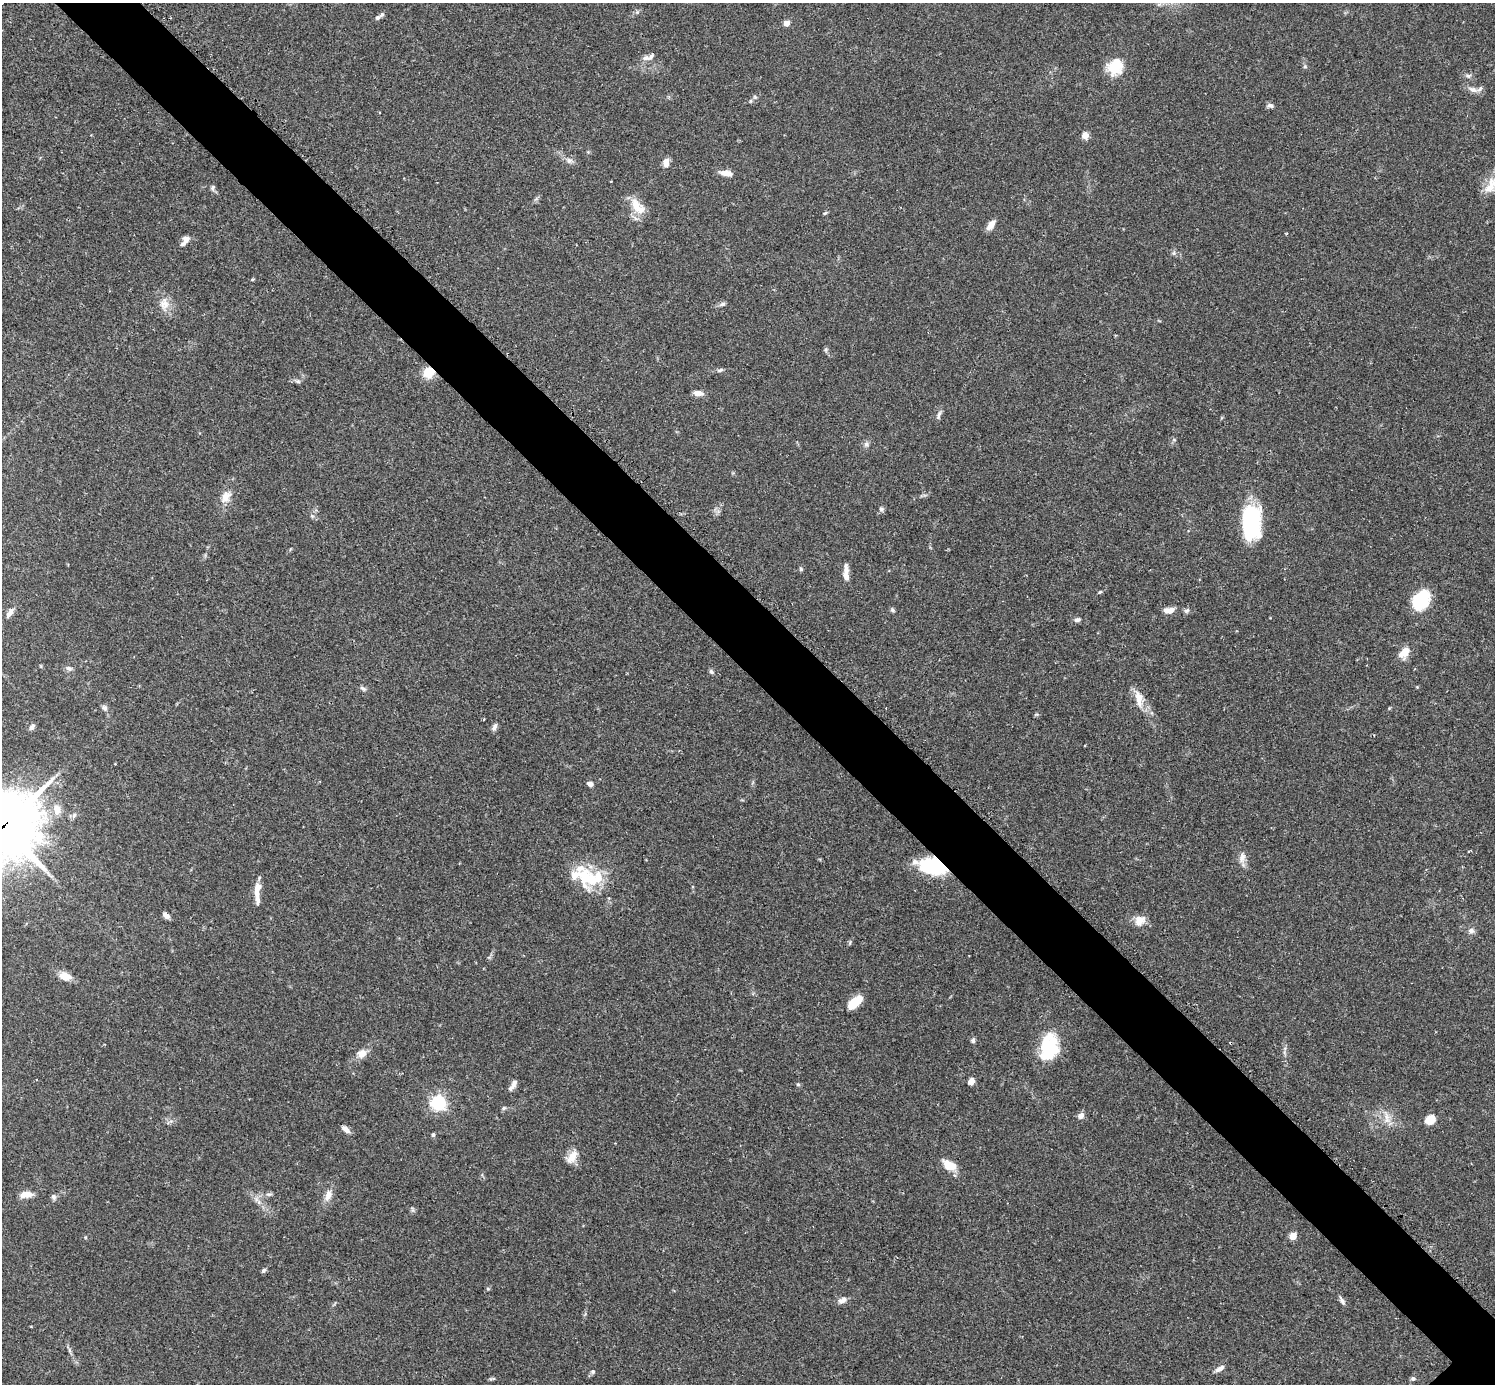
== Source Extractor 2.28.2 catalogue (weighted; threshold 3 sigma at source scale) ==
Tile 11 of 4 x 4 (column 3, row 3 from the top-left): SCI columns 3025-4517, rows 1572-2953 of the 6041 x 6040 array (HDU 1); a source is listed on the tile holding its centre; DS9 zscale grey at full resolution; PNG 1497 x 1386 px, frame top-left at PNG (2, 3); no overlay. Shown black and unused: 6% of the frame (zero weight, under 2 of 3 exposures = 2% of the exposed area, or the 3 px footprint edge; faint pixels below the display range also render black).
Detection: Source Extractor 2.28.2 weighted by HDU 2 'WHT'; one run over the whole footprint, this tile lists its part. Background 0.101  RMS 0.0058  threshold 0.0263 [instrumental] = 3 sigma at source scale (4.5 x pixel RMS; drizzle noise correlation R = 1.50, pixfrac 1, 0.05/0.05 arcsec/px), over >= 5 px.
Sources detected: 107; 2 inside a brighter object's white glare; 1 cosmic-ray / hot-pixel residue — not listed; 12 inside a brighter listed object's ellipse — not listed separately; the other 92 listed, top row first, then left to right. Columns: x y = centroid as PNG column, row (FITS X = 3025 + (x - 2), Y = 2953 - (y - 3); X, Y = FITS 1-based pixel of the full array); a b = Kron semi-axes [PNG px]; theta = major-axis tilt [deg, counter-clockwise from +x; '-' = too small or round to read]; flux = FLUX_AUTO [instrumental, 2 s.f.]
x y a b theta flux
377 18 6 5 - 1.2
786 23 4 4 - 8.2
645 58 11 6 2 2.3
1305 66 5 5 - 0.87
1115 67 18 15 55 15
1468 76 8 6 -1 1.4
1473 90 12 6 -20 3
750 101 5 3 - 0.65
1270 106 8 6 -7 1.7
1085 135 7 6 - 4.4
569 160 8 7 - 2.1
666 162 10 7 88 3.5
726 173 12 6 -11 5.6
213 188 8 5 87 1.3
1489 188 17 12 22 6.4
636 205 23 15 -60 10
825 213 6 4 43 0.78
991 224 11 6 55 5.1
186 239 9 8 - 2.9
1174 253 6 5 - 1.1
252 279 4 3 - 0.64
164 304 15 13 -89 6.1
723 304 7 5 18 1.5
826 349 7 5 79 1
720 370 7 4 25 1.1
429 372 11 10 - 9.7
298 381 7 4 -1 1.1
698 393 10 5 -7 4.2
939 414 12 5 76 1.8
866 444 7 7 - 1.6
226 497 18 12 63 6.2
881 509 6 6 - 1.3
312 516 6 4 -45 0.92
1251 522 34 18 90 57
801 569 6 4 -49 0.8
846 574 19 6 89 4.7
1100 592 5 4 - 0.72
1421 600 20 14 56 28
892 610 6 6 - 1
1169 610 12 6 6 5
1187 611 7 6 - 1.3
9 613 13 6 55 3
1077 620 8 5 12 1.7
1405 652 12 8 47 7
69 668 9 6 -21 1.8
711 671 7 5 -58 1.1
363 688 9 5 -36 1.4
1139 698 24 10 -79 7.6
105 708 9 6 -57 1.7
32 727 8 5 45 1.7
494 727 10 5 70 1.8
590 784 7 6 - 2
57 809 9 8 - 6.3
3 826 27 23 37 3400
1242 857 15 8 87 3.6
928 866 21 17 -13 31
580 868 27 10 -20 8.8
597 878 25 16 50 15
257 889 21 6 84 6.7
166 915 7 5 -42 3
1139 920 15 14 - 5.7
1471 931 7 7 - 2.5
65 976 16 10 -10 5.7
855 1002 15 7 39 14
973 1040 7 6 - 1.2
1049 1047 26 20 -88 29
362 1054 11 9 34 5.2
971 1081 6 5 - 4.4
798 1084 6 4 -1 0.72
513 1085 9 8 - 2.7
438 1103 6 6 - 150
504 1108 6 5 - 1
1081 1116 8 7 - 2.7
1387 1118 22 6 -81 4.6
1430 1119 11 8 32 8.1
345 1129 11 5 -43 2.9
433 1135 5 4 - 0.91
572 1157 19 10 52 6.5
949 1165 15 9 -27 9.9
26 1194 14 7 3 6
269 1194 9 3 4 1.3
328 1195 15 9 72 4.7
53 1197 8 6 -57 1.7
413 1210 7 4 -71 0.95
1293 1236 5 4 - 14
264 1270 6 5 - 1.2
842 1300 11 7 31 3.2
1342 1301 10 6 -61 1.7
1220 1368 12 5 33 2.9
593 1371 6 6 - 1.2
1413 1378 6 5 - 1.1
492 1379 11 3 15 0.82
Overlapping masked pixels (flux is a lower limit): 3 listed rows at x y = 429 372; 3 826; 928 866
Isophote crosses this tile's border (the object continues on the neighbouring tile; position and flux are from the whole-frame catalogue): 1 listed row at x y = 3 826